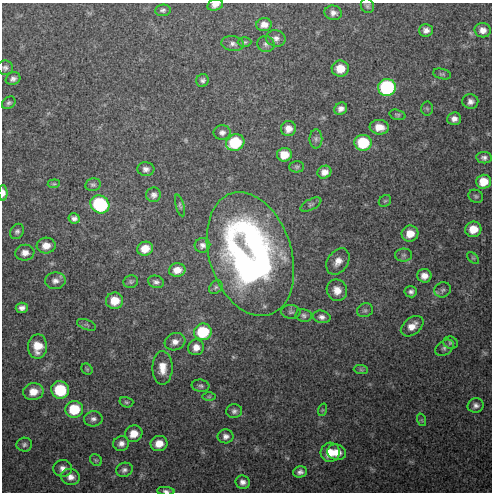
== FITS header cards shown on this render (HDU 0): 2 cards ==
NAXIS1  =                  490 / Axis length
NAXIS2  =                  490 / Axis length

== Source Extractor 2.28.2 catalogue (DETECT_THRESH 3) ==
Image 490 x 490 px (HDU 0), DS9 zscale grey, 1 PNG px = 1 image px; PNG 494 x 494 px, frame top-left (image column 1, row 490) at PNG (2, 3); each listed source drawn as its Kron ellipse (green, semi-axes under 4 px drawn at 4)
Background 32.8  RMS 1.7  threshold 5.14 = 3 sigma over >= 5 px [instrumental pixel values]
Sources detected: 107; all 107 listed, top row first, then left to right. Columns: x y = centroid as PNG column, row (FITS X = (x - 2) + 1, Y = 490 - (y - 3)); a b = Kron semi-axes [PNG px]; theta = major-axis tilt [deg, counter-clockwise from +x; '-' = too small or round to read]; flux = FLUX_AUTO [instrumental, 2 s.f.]
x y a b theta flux
215 5 8 5 15 670
367 6 7 6 - 280
163 10 8 6 5 270
333 13 9 7 -12 530
264 25 7 6 - 880
426 30 7 6 - 600
483 30 8 7 - 780
276 38 10 8 -12 550
244 42 7 5 1 200
233 44 11 7 -10 520
266 44 9 8 - 390
5 68 8 7 - 350
340 68 8 8 - 1700
442 74 9 5 -14 220
13 79 7 6 - 440
203 80 6 6 - 340
387 87 9 8 - 15000
470 101 8 7 - 510
9 103 7 5 37 280
427 108 7 6 - 190
341 109 7 6 - 550
397 115 8 5 -16 210
454 119 7 6 - 580
379 127 9 7 -7 1200
288 129 7 7 - 900
222 132 8 7 - 460
316 139 10 6 -90 370
235 143 9 8 - 5700
363 143 8 8 - 5600
284 155 7 6 - 1700
484 158 8 5 -8 380
297 167 7 5 1 240
146 169 8 7 - 470
324 172 7 6 - 750
483 182 7 7 - 1900
54 184 6 4 6 150
93 185 8 6 12 270
3 193 8 4 90 760
154 195 7 7 - 470
476 196 8 6 -26 230
385 201 7 5 43 190
100 204 10 8 -37 11000
311 204 11 5 27 260
180 205 11 4 -75 230
74 218 5 5 - 400
473 229 8 7 - 1800
17 231 8 6 56 320
410 234 8 8 - 1500
202 245 8 7 - 460
46 246 9 8 - 1100
145 249 8 7 - 1300
25 253 9 8 - 810
250 254 64 41 -72 57000
404 255 8 6 1 310
473 258 7 4 -44 180
338 261 14 10 56 1100
177 270 8 6 9 1000
424 276 7 7 - 890
55 281 10 8 3 630
131 281 7 6 - 240
156 282 8 6 -20 350
216 287 7 5 46 220
337 290 11 10 - 1300
443 290 8 7 - 360
411 292 6 5 - 370
115 301 8 8 - 1900
22 308 6 5 - 490
365 310 8 6 23 310
291 312 9 7 -6 350
304 315 8 6 -9 320
322 317 9 6 -12 490
87 325 10 5 -21 260
412 326 13 8 38 1100
203 332 9 8 - 5800
175 342 10 8 18 740
451 343 7 6 - 250
38 346 12 9 89 1900
196 347 8 7 - 880
444 348 10 7 35 370
162 368 17 10 89 1500
87 369 6 5 - 170
361 370 7 4 -2 210
200 386 9 6 -7 310
60 390 9 8 - 5400
33 392 10 8 9 1400
209 397 6 4 0 170
126 402 7 5 -16 210
476 405 8 7 - 470
74 409 9 8 - 3900
322 410 6 4 71 130
234 411 8 7 - 390
93 419 9 7 8 450
422 420 6 4 -71 150
134 434 9 8 - 1400
226 436 8 7 - 510
121 443 8 7 - 560
159 444 8 7 - 1300
24 445 8 7 - 320
330 452 10 9 - 1900
337 452 9 7 -17 1200
96 460 6 5 - 200
63 468 9 8 - 640
124 470 8 7 - 400
300 472 7 5 15 430
70 477 9 8 - 760
243 482 7 6 - 520
166 491 9 4 -4 310
At the frame edge (FLAGS 8, measured only in part): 3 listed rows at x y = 215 5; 3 193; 166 491